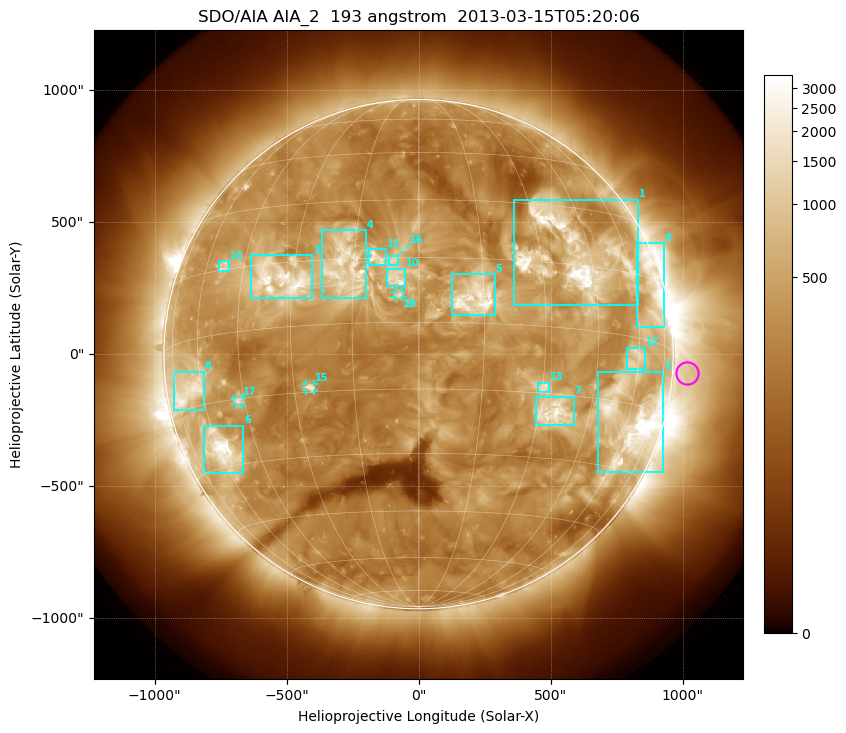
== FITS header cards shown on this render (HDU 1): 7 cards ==
TELESCOP= 'SDO/AIA'
INSTRUME= 'AIA_2'
WAVELNTH=                  193
WAVEUNIT= 'angstrom'
DATE-OBS= '2013-03-15T05:20:06.84'
CTYPE1  = 'HPLN-TAN'
CTYPE2  = 'HPLT-TAN'

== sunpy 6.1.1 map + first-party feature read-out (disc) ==
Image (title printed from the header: SDO/AIA AIA_2  193 angstrom  2013-03-15T05:20:06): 1024 x 1024 px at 2.4 arcsec/px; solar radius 965 arcsec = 402 px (full disc in frame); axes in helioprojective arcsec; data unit not stated in the header (colour bar unlabelled)
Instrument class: DISC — disc imager (sunpy class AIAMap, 193 A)
Bright regions (active regions / flare kernels): reference = the median radial profile (limb darkening/brightening removed); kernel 9 px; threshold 5 sigma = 727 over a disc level ~302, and >= 1.15x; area >= 12 px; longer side >= 10 px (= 24 arcsec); searched inside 0.97 R_sun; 18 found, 18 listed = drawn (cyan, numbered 1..; 3 of them under ~33 arcsec drawn as corner ticks so the feature stays visible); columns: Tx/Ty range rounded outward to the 5 arcsec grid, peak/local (2 s.f.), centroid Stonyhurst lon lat
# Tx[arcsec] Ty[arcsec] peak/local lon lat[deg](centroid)
1 360..830 185..585 17 +39 +17
2 680..930 -450..-65 21 +62 -19
3 -635..-400 210..375 10 -33 +11
4 -370..-200 210..470 6.7 -17 +13
5 125..290 145..305 9.2 +13 +6
6 -810..-665 -450..-270 13 -59 -26
7 445..590 -270..-160 9.2 +34 -19
8 -930..-810 -210..-65 6.9 -66 -11
9 825..930 100..420 6.1 +69 +13
10 -120..-50 260..325 6.6 -5 +10
11 -190..-125 335..400 5.3 -10 +15
12 790..860 -60..25 4.3 +59 -5
13 450..495 -145..-105 5.6 +30 -14
14 -755..-720 315..355 4.2 -52 +16
15 -425..-395 -140..-110 5.3 -26 -14
16 -115..-80 335..375 3.8 -6 +14
17 -695..-670 -190..-165 5.2 -47 -15
18 -90..-60 215..235 4.5 -4 +6
Off-limb structures (1.02-1.3 R_sun): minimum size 162 px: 2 found; the strongest spans PA ~230..300 deg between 1.02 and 1.3 R_sun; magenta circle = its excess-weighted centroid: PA ~265 deg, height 1.06 R_sun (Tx ~1015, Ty ~-70 arcsec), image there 1.9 x the reference